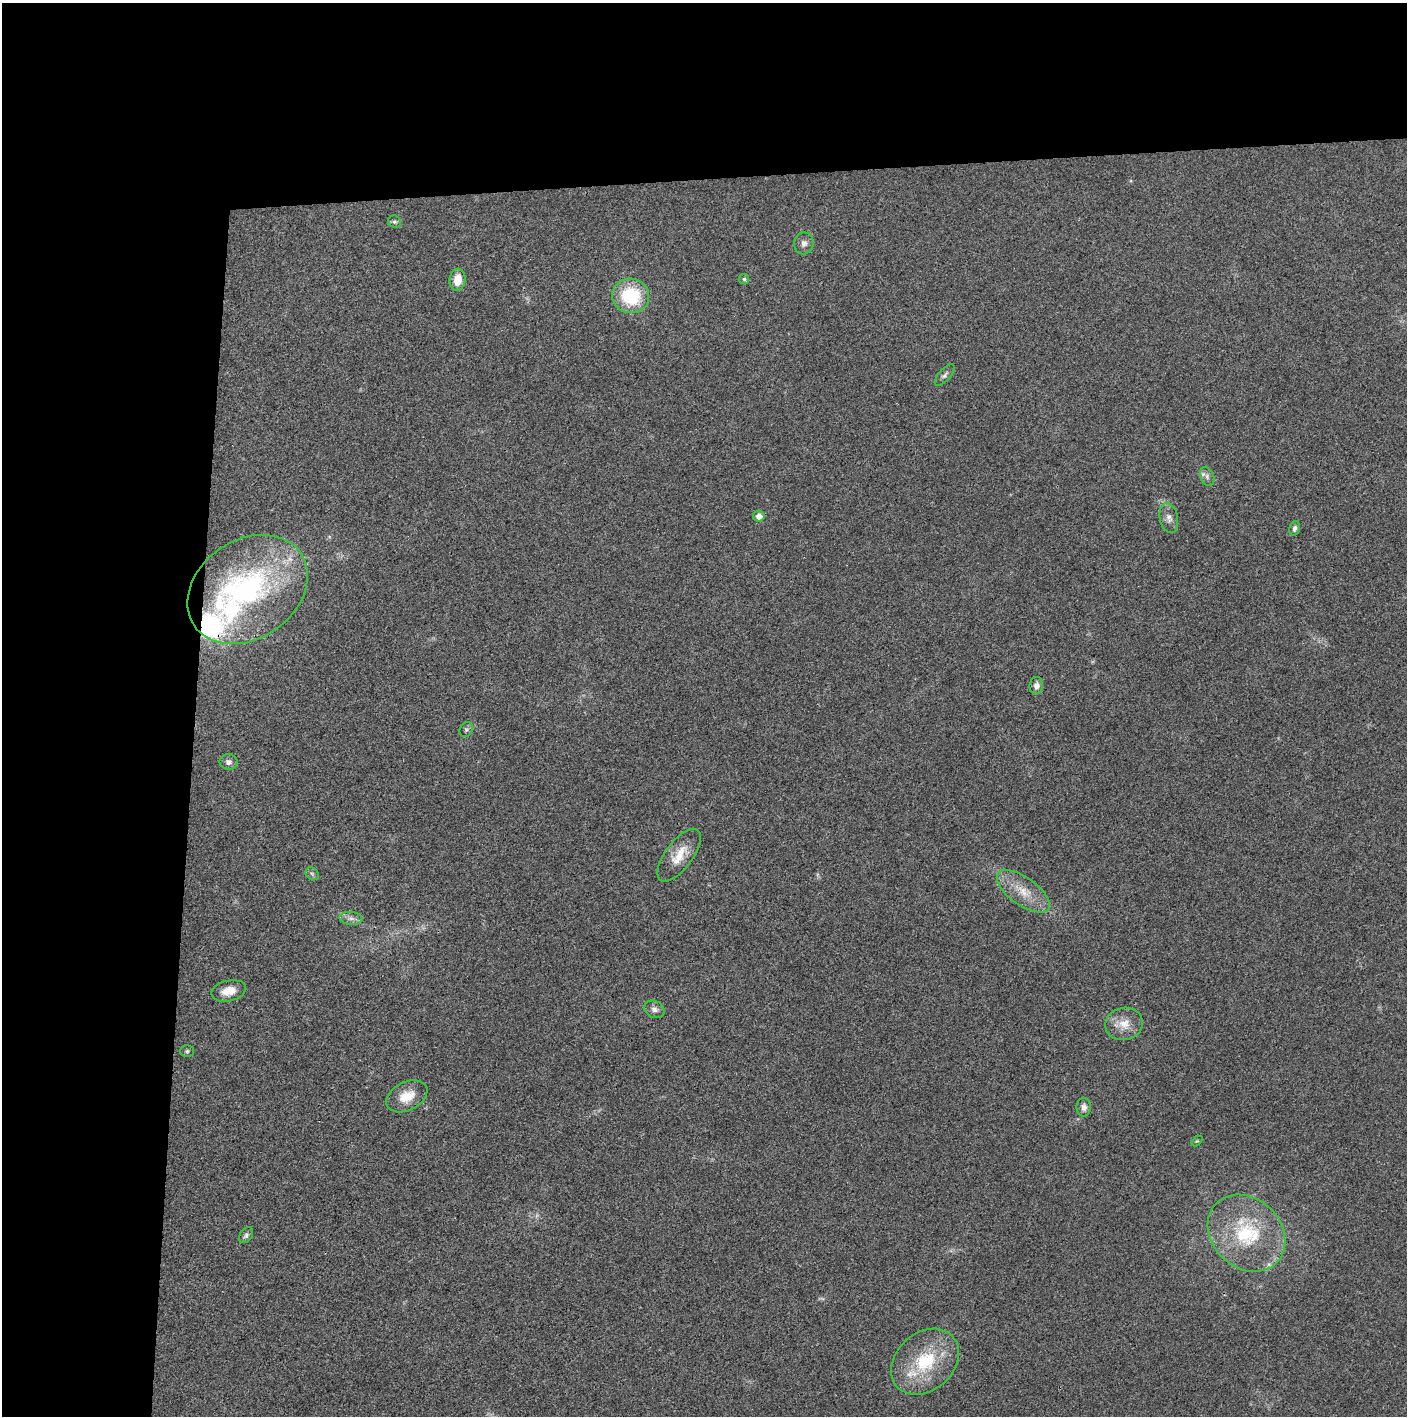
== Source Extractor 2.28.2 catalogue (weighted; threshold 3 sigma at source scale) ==
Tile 1 of 3 x 3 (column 1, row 1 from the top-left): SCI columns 2-1406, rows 2829-4242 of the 4221 x 4243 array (HDU 1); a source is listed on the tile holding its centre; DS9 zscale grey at full resolution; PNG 1409 x 1418 px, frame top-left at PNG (2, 3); each listed source drawn as its Kron ellipse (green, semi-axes under 4 px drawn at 4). Shown black and unused: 24% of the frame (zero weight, under 3 of 4 exposures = <1% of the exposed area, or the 3 px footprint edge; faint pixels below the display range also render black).
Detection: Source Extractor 2.28.2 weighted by HDU 2 'WHT'; one run over the whole footprint, this tile lists its part. Background 0.0253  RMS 0.0059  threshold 0.0267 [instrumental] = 3 sigma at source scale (4.5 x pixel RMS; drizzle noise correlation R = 1.50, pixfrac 1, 0.05/0.05 arcsec/px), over >= 5 px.
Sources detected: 35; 1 too faint to see at this stretch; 1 inside a brighter object's white glare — neither listed nor drawn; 5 inside a brighter listed object's ellipse — not listed separately; the other 28 listed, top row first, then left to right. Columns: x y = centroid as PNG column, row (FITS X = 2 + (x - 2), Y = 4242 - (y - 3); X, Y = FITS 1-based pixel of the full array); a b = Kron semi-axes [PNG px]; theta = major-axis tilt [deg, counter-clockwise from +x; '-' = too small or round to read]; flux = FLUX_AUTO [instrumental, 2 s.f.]
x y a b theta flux
395 222 7 6 - 1.2
804 243 11 9 80 2.8
744 279 5 5 - 0.93
457 280 11 8 84 8.8
631 296 18 17 - 35
945 375 13 6 49 2
1207 476 10 6 -68 2.1
759 516 6 5 - 4.1
1169 518 15 9 -78 4
1295 528 7 5 77 1.8
247 589 64 49 34 140
1036 686 9 6 81 3
466 730 8 6 58 1.5
228 762 9 7 -10 2.4
679 855 31 13 53 13
312 874 7 5 -44 1.4
1023 891 31 14 -35 14
351 918 11 6 -5 2.9
229 991 17 10 13 8.1
654 1009 10 8 -26 2.8
1124 1024 19 16 12 9.8
187 1051 7 6 - 1.1
407 1096 22 14 27 11
1084 1107 9 7 90 2.9
1197 1141 6 4 42 0.74
1246 1233 42 34 -44 50
246 1235 9 6 53 1.6
925 1362 37 29 41 38